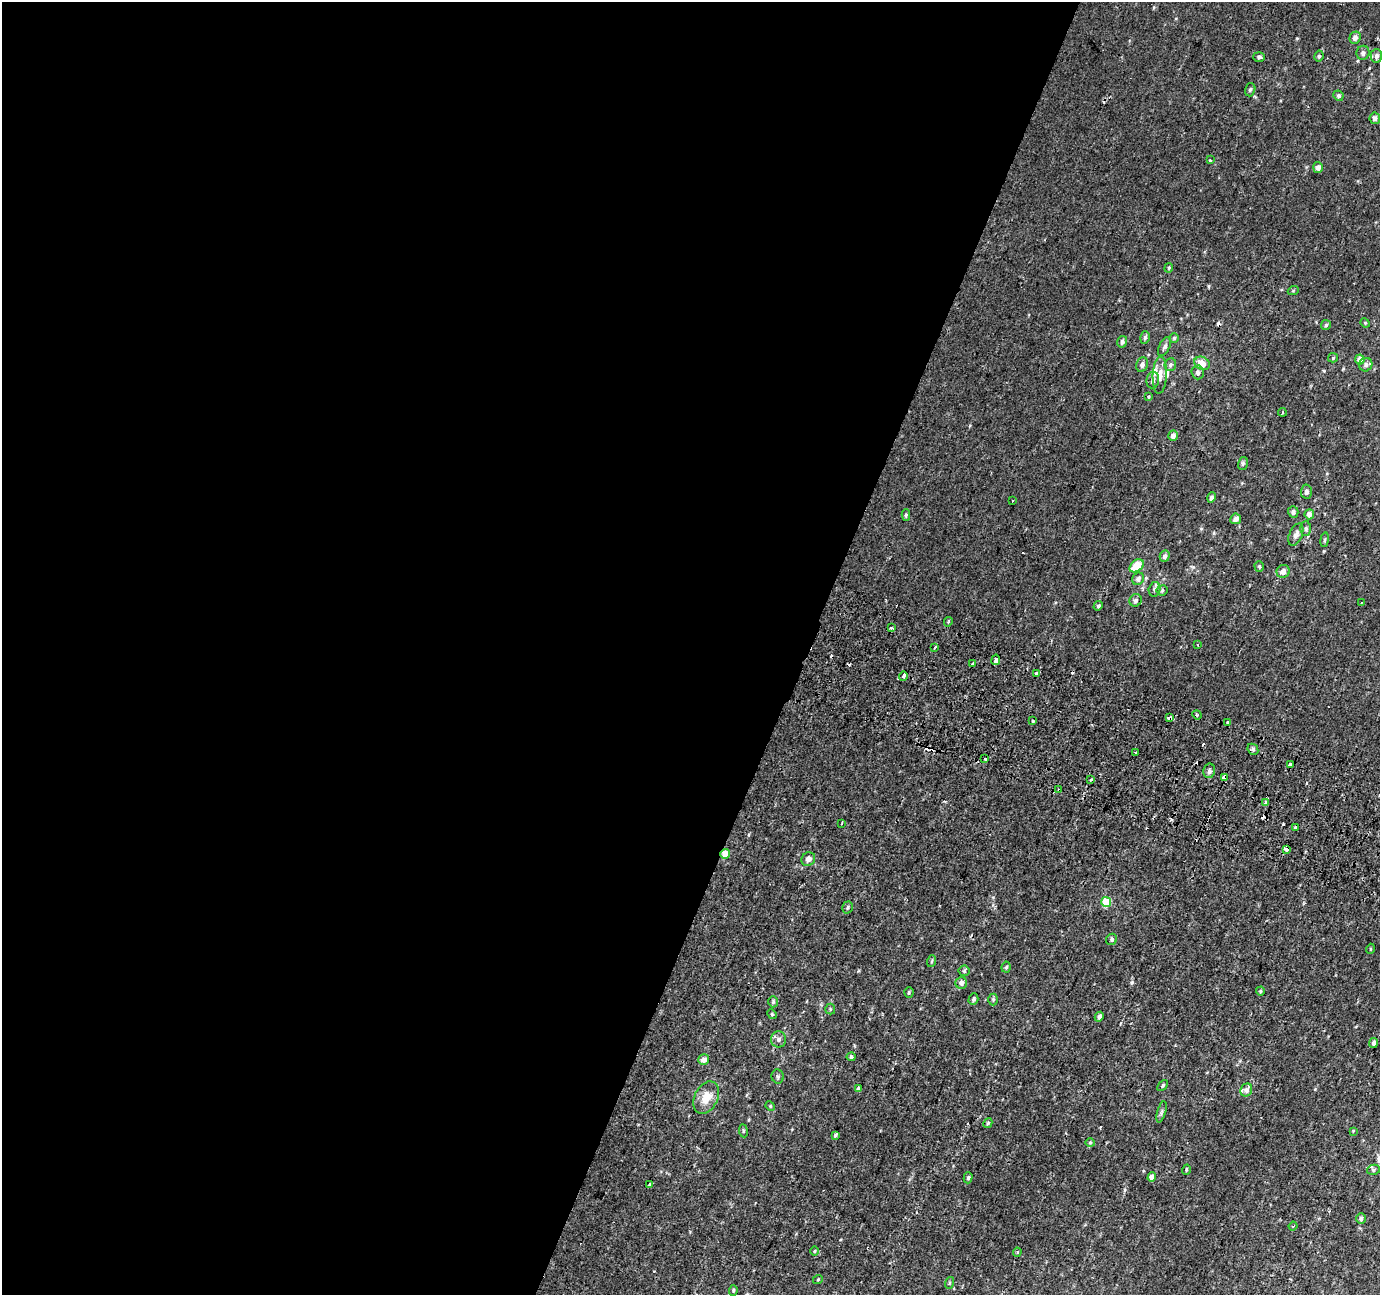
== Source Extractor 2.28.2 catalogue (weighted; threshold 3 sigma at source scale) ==
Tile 5 of 4 x 4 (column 1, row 2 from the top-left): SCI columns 25-1402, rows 2900-4192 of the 5553 x 5736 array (HDU 1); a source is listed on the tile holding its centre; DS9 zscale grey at full resolution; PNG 1382 x 1297 px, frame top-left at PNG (2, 2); each listed source drawn as its Kron ellipse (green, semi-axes under 4 px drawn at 4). Shown black and unused: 59% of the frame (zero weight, under 2 of 3 exposures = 2% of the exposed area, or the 3 px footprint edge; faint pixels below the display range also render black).
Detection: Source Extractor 2.28.2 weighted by HDU 2 'WHT'; one run over the whole footprint, this tile lists its part. Background 9.87e-04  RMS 0.0028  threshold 0.0125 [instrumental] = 3 sigma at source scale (4.5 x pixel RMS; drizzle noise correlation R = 1.50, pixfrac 1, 0.0396/0.0396 arcsec/px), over >= 5 px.
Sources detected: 138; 13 cosmic-ray / hot-pixel residue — neither listed nor drawn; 4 inside a brighter listed object's ellipse — not listed separately; the other 121 listed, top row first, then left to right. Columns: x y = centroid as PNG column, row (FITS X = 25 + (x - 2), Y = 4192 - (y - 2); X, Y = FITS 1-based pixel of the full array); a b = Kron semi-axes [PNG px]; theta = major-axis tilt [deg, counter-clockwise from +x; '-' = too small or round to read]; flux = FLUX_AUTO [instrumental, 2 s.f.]
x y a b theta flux
1355 38 6 5 - 1
1363 53 7 6 - 0.78
1319 56 5 4 - 0.5
1376 56 7 6 - 0.9
1259 57 5 5 - 0.53
1250 90 7 5 73 0.52
1338 96 5 5 - 0.69
1375 118 6 5 - 1.1
1210 160 3 3 - 0.58
1318 167 5 5 - 1.3
1169 268 5 3 - 0.27
1293 291 5 3 - 0.26
1365 323 5 4 - 0.31
1326 325 5 5 - 0.43
1145 337 6 4 74 0.58
1174 338 4 4 - 0.38
1122 342 6 5 - 0.63
1164 347 10 5 63 0.79
1333 358 5 4 - 0.33
1360 359 5 5 - 2.2
1202 363 8 6 -26 2.8
1142 365 7 5 69 0.88
1170 365 6 5 - 0.62
1366 365 7 6 - 0.78
1198 372 7 6 - 0.93
1160 375 18 7 87 2.2
1153 380 8 6 82 0.92
1148 396 4 3 - 0.36
1282 412 4 2 - 0.29
1173 436 5 5 - 1.4
1243 463 6 5 - 0.56
1306 492 7 5 86 0.84
1211 497 5 4 - 0.64
1012 501 2 2 - 0.23
1293 512 6 5 - 0.85
1309 514 5 5 - 1.4
906 515 5 4 - 0.41
1236 519 5 5 - 1.2
1306 529 7 5 89 0.61
1296 535 12 6 68 1.4
1325 540 7 3 81 0.4
1165 556 5 5 - 0.85
1137 566 8 5 37 5.8
1259 566 5 4 - 0.35
1283 571 7 6 - 1.5
1138 579 6 5 - 1
1154 589 7 6 - 0.68
1162 590 5 5 - 0.36
1135 600 6 6 - 0.7
1361 602 3 2 - 0.27
1098 606 5 4 - 0.45
948 622 5 3 - 0.38
891 628 3 3 - 0.48
1198 645 3 2 - 0.26
935 647 3 2 - 0.89
996 660 5 3 - 5.2
972 664 3 3 - 1.4
1036 673 3 3 - 2.4
903 676 4 3 - 2.2
1197 715 5 3 - 0.37
1170 718 4 3 - 2.1
1033 721 3 3 - 0.92
1228 722 3 3 - 1.9
1253 749 6 5 - 0.54
1136 753 3 3 - 1.1
985 759 3 3 - 0.43
1291 765 3 3 - 2.8
1209 771 7 5 78 0.74
1224 777 4 3 - 77
1091 779 3 3 - 1.2
1059 790 3 3 - 1.1
1266 803 3 3 - 1.9
842 823 3 2 - 0.22
1295 827 3 3 - 1.4
1286 849 3 3 - 4.2
725 854 5 4 - 4.3
808 859 7 6 - 1.3
1106 902 5 5 - 11
847 907 6 5 - 0.45
1112 939 6 5 - 0.58
1370 949 5 3 - 0.22
932 961 6 3 70 0.35
1006 967 5 4 - 0.44
964 971 5 5 - 0.39
961 983 6 5 - 1.3
1260 991 4 4 - 0.31
909 992 5 4 - 0.33
973 999 6 5 - 0.6
993 1000 6 5 - 0.42
773 1002 5 4 - 0.49
830 1009 5 5 - 0.37
772 1014 5 4 - 0.33
1099 1017 5 4 - 0.83
779 1039 8 7 - 0.99
1374 1043 5 4 - 0.74
851 1057 4 4 - 0.73
704 1060 5 5 - 1.7
778 1076 7 6 - 0.54
1162 1086 6 4 47 0.37
858 1088 4 3 - 0.31
1246 1090 7 5 62 1.4
706 1098 17 11 64 3.9
770 1106 5 4 - 0.29
1161 1112 11 3 75 0.6
988 1123 5 4 - 0.39
743 1131 6 3 -83 0.33
1353 1131 4 4 - 0.22
835 1135 4 3 - 1.4
1090 1143 5 3 - 0.31
1186 1170 5 3 - 0.26
1373 1170 6 5 - 0.51
1152 1177 5 4 - 1.6
968 1178 5 4 - 0.46
650 1185 4 3 - 0.88
1361 1219 5 5 - 0.66
1293 1226 4 3 - 0.28
814 1251 5 3 - 0.25
1017 1252 4 4 - 0.34
818 1279 5 3 - 0.23
949 1283 6 4 71 0.33
733 1290 5 4 - 0.39
Overlapping masked pixels (flux is a lower limit): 5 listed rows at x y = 1170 718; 1224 777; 1059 790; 1286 849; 725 854